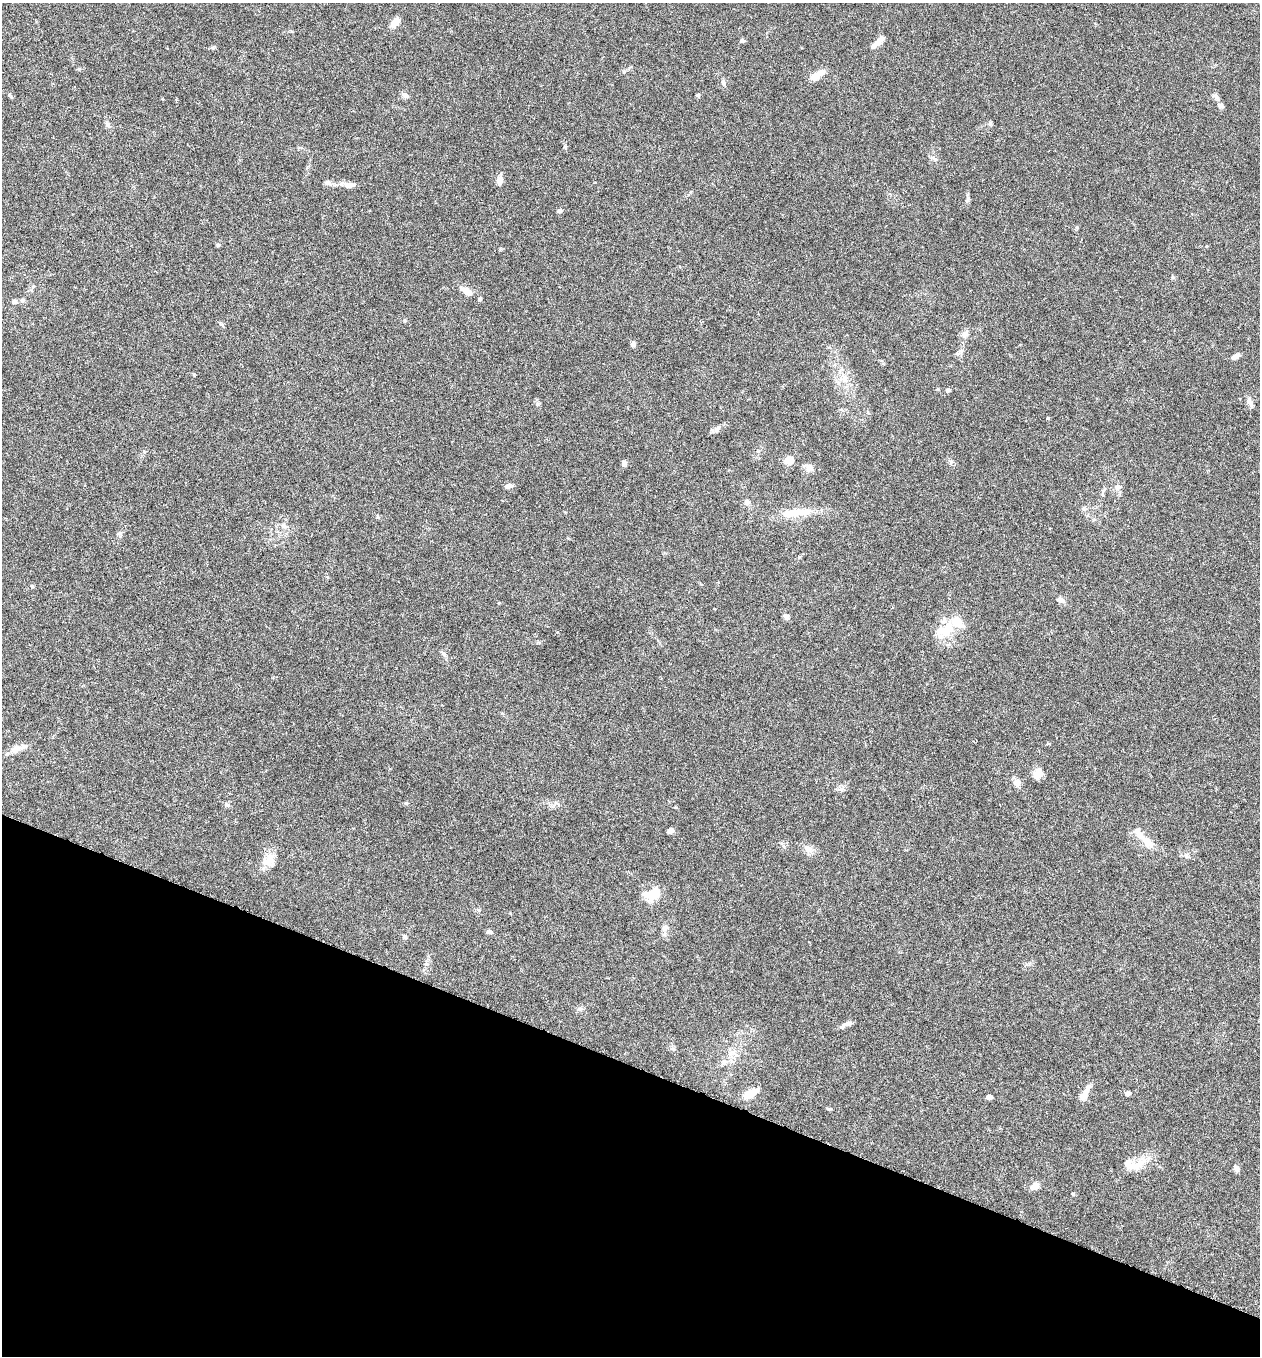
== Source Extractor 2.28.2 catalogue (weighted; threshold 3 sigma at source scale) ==
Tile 15 of 4 x 4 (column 3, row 4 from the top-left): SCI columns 2708-3965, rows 28-1381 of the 5544 x 5467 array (HDU 1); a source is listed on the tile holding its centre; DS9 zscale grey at full resolution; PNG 1262 x 1358 px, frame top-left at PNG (2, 3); no overlay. Shown black and unused: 21% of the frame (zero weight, under 3 of 6 exposures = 3% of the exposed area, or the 3 px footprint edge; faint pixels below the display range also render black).
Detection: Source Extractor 2.28.2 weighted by HDU 2 'WHT'; one run over the whole footprint, this tile lists its part. Background 0.0173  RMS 0.0019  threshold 0.00788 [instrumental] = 3 sigma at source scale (4.09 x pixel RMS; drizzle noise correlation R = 1.36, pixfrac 0.8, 0.05/0.05 arcsec/px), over >= 5 px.
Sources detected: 67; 2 inside a brighter object's white glare — not listed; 4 inside a brighter listed object's ellipse — not listed separately; the other 61 listed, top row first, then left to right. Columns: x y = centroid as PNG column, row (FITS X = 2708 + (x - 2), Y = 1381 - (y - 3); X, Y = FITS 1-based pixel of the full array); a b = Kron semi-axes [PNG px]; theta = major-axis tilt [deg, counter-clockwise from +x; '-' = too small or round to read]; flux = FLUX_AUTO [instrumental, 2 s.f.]
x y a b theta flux
395 22 10 7 50 1.8
742 40 6 5 - 0.29
878 43 12 8 29 1.1
817 75 16 7 34 1.9
723 82 7 6 - 0.39
405 95 10 7 -31 0.59
698 95 5 4 - 0.23
1216 97 9 6 -62 0.54
1220 106 7 6 - 0.47
499 180 10 7 79 1.1
327 182 8 6 -35 0.48
352 185 19 6 1 0.95
559 211 6 5 - 0.37
217 245 6 4 89 0.2
466 291 20 8 -29 1.5
22 300 6 6 - 0.37
14 302 7 6 - 0.4
965 334 10 8 37 0.79
633 344 6 6 - 0.49
1236 356 11 5 32 0.62
948 390 5 4 - 0.33
1250 403 15 5 -69 0.66
1048 418 4 3 - 0.21
716 430 8 7 - 0.54
789 460 7 6 - 3.3
624 463 6 6 - 0.48
809 468 11 9 -52 0.88
509 486 9 6 15 0.63
1118 487 9 7 55 0.67
747 502 7 7 - 0.5
803 512 21 9 4 2.5
284 526 8 5 -44 0.41
120 533 6 4 18 0.31
32 586 6 4 18 0.2
1060 600 9 7 -43 0.71
786 617 8 6 -60 0.61
947 629 30 12 44 4.1
444 654 7 4 -46 0.35
18 748 14 11 18 1.2
1038 773 10 9 - 1.8
1017 782 9 9 - 1
227 805 6 4 -2 0.29
670 831 6 5 - 0.72
1146 841 34 10 -41 2.5
808 849 10 9 - 1
268 860 20 15 49 2.2
653 894 15 11 18 4.2
665 928 8 8 - 0.71
489 932 7 5 -11 0.45
404 936 6 5 - 0.28
580 1009 6 5 - 0.32
847 1024 16 5 20 0.72
724 1062 6 6 - 0.51
1127 1093 6 5 - 0.57
750 1094 17 8 33 2.5
1084 1095 19 8 63 1.6
989 1097 5 4 - 1
1136 1165 32 10 24 2.9
1236 1168 8 6 -48 0.61
1035 1186 10 7 34 1.3
1073 1194 4 4 - 0.2
Unlisted compact peaks at least as high as the median listed source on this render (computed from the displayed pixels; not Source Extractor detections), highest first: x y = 406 803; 565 146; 968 198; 829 1109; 194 374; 221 324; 537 404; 799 557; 676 807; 624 72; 951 462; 841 789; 1077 227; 673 1049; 479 910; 990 123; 557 632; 213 48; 404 321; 79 69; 499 603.